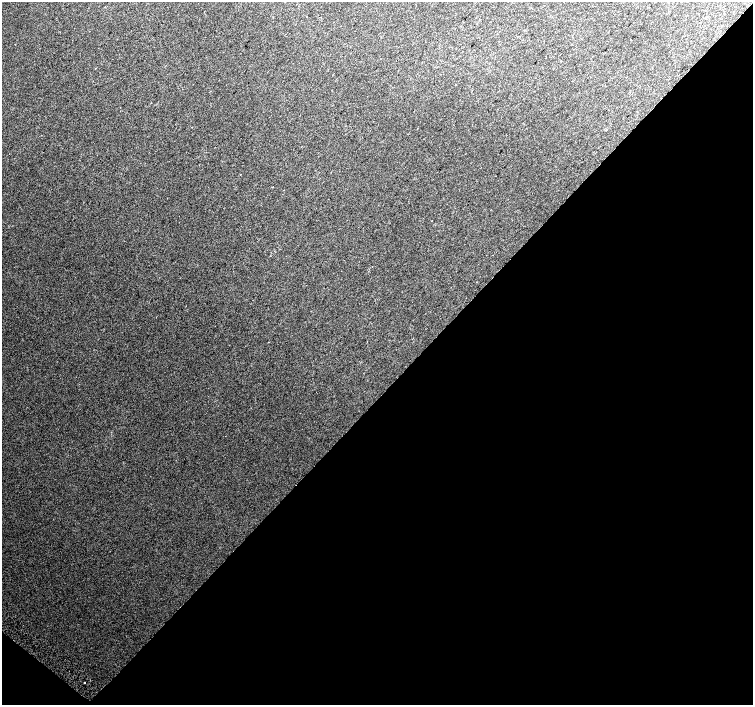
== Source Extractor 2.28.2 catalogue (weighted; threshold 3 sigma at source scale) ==
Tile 15 of 4 x 4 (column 3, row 4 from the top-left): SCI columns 3042-4543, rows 267-1672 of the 6074 x 6092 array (HDU 1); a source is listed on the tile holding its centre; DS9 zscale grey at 2 x 2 block average (1 PNG px = mean of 2 x 2 image px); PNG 755 x 707 px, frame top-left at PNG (2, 2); no overlay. Shown black and unused: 45% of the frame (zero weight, under 2 of 3 exposures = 2% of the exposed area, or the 3 px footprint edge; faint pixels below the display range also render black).
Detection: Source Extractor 2.28.2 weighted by HDU 2 'WHT'; one run over the whole footprint, this tile lists its part. Background 0.0316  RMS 0.0079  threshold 0.0358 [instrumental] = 3 sigma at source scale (4.5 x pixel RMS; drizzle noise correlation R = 1.50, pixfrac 1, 0.0396/0.0396 arcsec/px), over >= 5 px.
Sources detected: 3; all 3 listed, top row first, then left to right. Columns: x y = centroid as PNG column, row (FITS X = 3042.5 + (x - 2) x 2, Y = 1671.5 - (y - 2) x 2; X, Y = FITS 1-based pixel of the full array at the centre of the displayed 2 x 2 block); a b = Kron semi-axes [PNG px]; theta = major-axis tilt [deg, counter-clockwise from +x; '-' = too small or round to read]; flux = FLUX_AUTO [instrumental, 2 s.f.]
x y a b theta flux
631 40 2 2 - 2.2
95 68 2 2 - 4.4
84 682 2 2 - 1.3